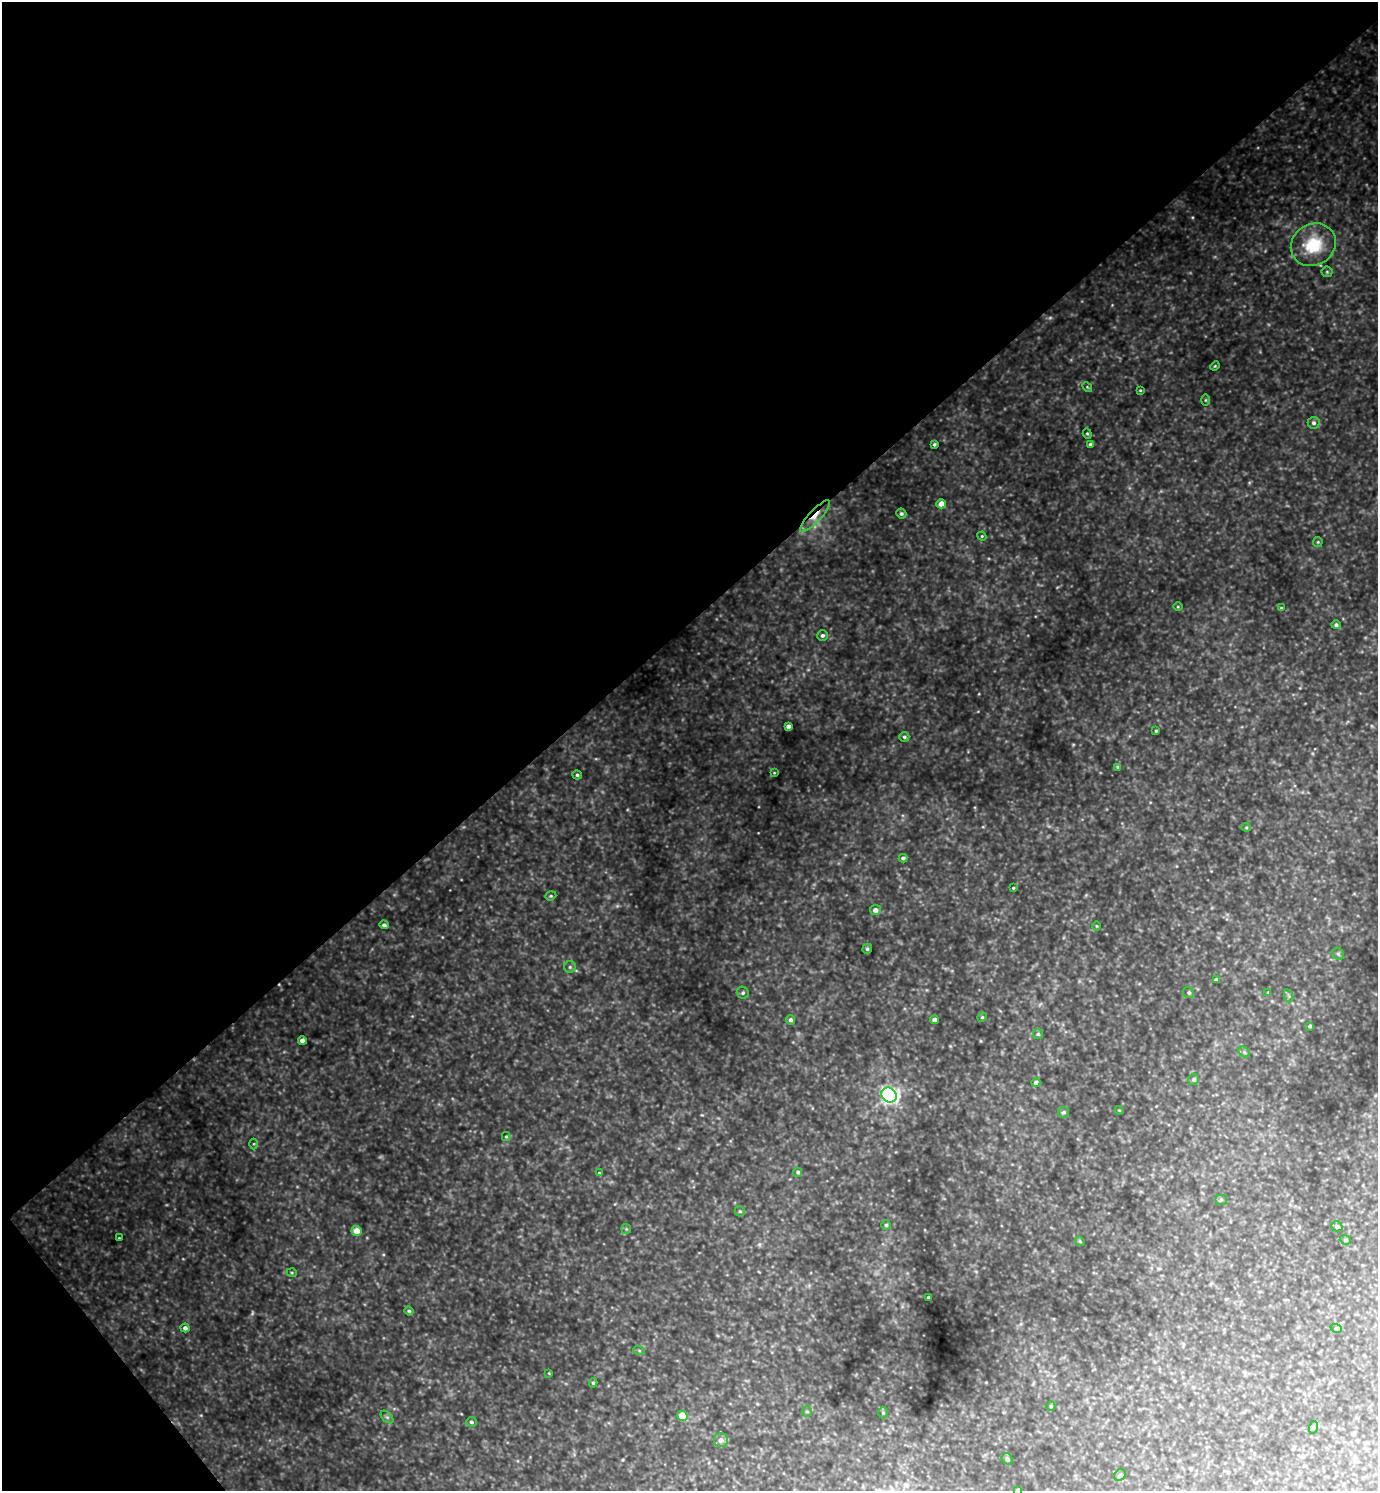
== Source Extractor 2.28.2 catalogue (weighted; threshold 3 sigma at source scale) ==
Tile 5 of 4 x 4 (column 1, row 2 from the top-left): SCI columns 160-1535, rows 2984-4472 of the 5961 x 5964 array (HDU 1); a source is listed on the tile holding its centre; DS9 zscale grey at full resolution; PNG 1380 x 1493 px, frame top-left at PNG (2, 2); each listed source drawn as its Kron ellipse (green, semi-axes under 4 px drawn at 4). Shown black and unused: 43% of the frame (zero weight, under 3 of 4 exposures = <1% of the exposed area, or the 3 px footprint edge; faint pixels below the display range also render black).
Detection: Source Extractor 2.28.2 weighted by HDU 2 'WHT'; one run over the whole footprint, this tile lists its part. Background 0.966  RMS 0.096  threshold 0.433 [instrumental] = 3 sigma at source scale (4.5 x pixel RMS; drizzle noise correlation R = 1.50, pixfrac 1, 0.05/0.05 arcsec/px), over >= 5 px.
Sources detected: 87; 3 too faint to see at this stretch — neither listed nor drawn; the other 84 listed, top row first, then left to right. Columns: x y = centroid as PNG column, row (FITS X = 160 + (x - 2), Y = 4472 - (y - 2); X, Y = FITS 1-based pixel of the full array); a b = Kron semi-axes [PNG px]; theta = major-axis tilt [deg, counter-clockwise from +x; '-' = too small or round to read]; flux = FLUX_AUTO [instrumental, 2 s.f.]
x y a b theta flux
1313 245 23 20 34 480
1327 272 5 5 - 15
1215 366 5 4 - 11
1087 387 5 4 - 12
1140 390 4 3 - 9.6
1205 400 6 4 90 11
1314 423 6 6 - 27
1087 434 5 4 - 13
934 444 3 3 - 16
1090 444 4 4 - 17
941 504 5 4 - 86
901 514 5 5 - 23
815 516 21 6 47 98
982 536 4 4 - 11
1318 542 5 4 - 12
1178 607 5 3 - 8.6
1281 608 3 3 - 10
1336 625 5 4 - 24
822 635 5 5 - 26
788 726 4 4 - 42
1156 731 4 3 - 11
904 737 5 5 - 20
1118 767 4 4 - 16
774 773 4 3 - 7.7
577 775 4 4 - 19
1246 827 4 4 - 11
903 858 4 4 - 27
1013 888 3 3 - 9.6
551 896 5 4 - 13
875 910 5 5 - 51
384 925 4 4 - 24
1096 926 5 3 - 9.2
867 949 5 4 - 18
1338 954 6 5 - 19
570 967 6 6 - 19
1216 980 4 4 - 28
1268 992 4 4 - 9.6
743 993 6 5 - 21
1189 993 6 5 - 18
1289 996 7 4 -71 16
982 1017 5 4 - 12
790 1020 5 4 - 27
935 1020 4 4 - 60
1310 1026 4 3 - 21
1038 1034 5 5 - 18
302 1041 4 4 - 51
1244 1052 6 4 -46 18
1194 1079 6 5 - 29
1036 1082 4 4 - 31
889 1095 8 7 - 3500
1119 1110 4 3 - 8.3
1064 1112 5 5 - 22
506 1137 4 4 - 12
254 1144 5 3 - 9.7
798 1172 4 4 - 20
599 1173 4 4 - 8.6
1221 1199 6 5 - 17
740 1211 5 5 - 16
886 1225 5 5 - 15
1337 1226 5 5 - 32
626 1229 5 5 - 13
357 1231 5 5 - 110
119 1238 3 3 - 7.8
1345 1240 6 4 -21 14
1080 1241 5 4 - 12
292 1273 5 3 - 10
928 1297 3 3 - 14
409 1311 4 4 - 19
185 1328 4 4 - 37
1336 1328 6 3 -18 10
639 1350 6 4 -20 13
549 1373 4 4 - 8.1
593 1383 4 3 - 16
1051 1406 5 4 - 13
807 1411 5 5 - 14
883 1413 6 5 - 15
682 1416 5 5 - 200
387 1417 7 4 -44 20
471 1422 5 5 - 22
1314 1427 6 4 71 13
721 1440 7 7 - 47
1007 1459 6 5 - 26
1120 1475 6 5 - 18
1018 1490 4 3 - 27
Overlapping masked pixels (flux is a lower limit): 1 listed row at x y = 815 516
Isophote crosses this tile's border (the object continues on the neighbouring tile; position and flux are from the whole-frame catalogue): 1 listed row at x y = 1018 1490